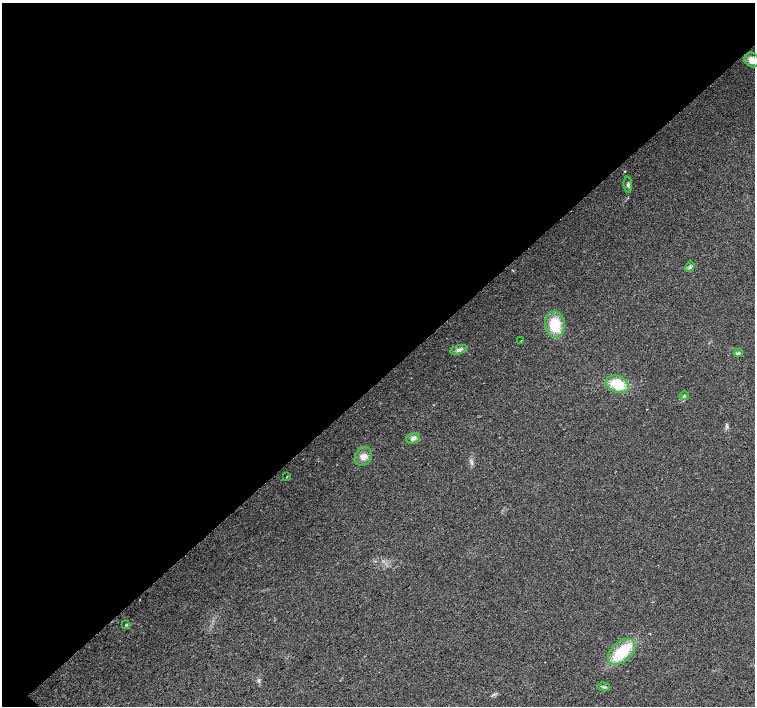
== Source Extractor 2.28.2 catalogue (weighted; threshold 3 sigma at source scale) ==
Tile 2 of 4 x 4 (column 2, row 1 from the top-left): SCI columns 1511-3015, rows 4445-5852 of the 6026 x 6005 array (HDU 1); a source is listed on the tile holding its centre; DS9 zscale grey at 2 x 2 block average (1 PNG px = mean of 2 x 2 image px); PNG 757 x 708 px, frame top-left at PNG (2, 3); each listed source drawn as its Kron ellipse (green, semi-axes under 4 px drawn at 4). Shown black and unused: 54% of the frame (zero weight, under 2 of 3 exposures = <1% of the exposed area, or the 3 px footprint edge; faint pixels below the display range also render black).
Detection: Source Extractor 2.28.2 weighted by HDU 2 'WHT'; one run over the whole footprint, this tile lists its part. Background 0.0339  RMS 0.0072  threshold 0.0323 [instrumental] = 3 sigma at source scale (4.5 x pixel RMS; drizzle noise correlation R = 1.50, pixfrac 1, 0.0396/0.0396 arcsec/px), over >= 5 px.
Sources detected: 15; all 15 listed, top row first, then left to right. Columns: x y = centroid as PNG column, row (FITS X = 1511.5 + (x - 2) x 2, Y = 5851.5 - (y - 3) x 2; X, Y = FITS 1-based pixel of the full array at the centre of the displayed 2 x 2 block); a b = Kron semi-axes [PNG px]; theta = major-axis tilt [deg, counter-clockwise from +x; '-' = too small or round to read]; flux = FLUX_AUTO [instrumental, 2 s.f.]
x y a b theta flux
752 60 8 6 -45 16
628 185 8 3 -85 3.7
690 267 5 3 - 2.7
555 325 13 10 -82 46
521 341 2 2 - 0.65
459 350 9 4 15 5.4
739 353 4 3 - 2.6
617 384 12 8 -21 43
684 396 4 3 - 2.2
413 438 7 5 21 5.8
363 457 10 8 53 12
287 477 3 2 - 0.88
126 625 3 2 - 1.4
622 652 16 10 40 66
604 687 6 3 -4 2.9
Isophote crosses this tile's border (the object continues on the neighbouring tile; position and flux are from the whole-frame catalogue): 1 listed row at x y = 752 60
Diffuse or blended objects may show on this block-average render without a row.